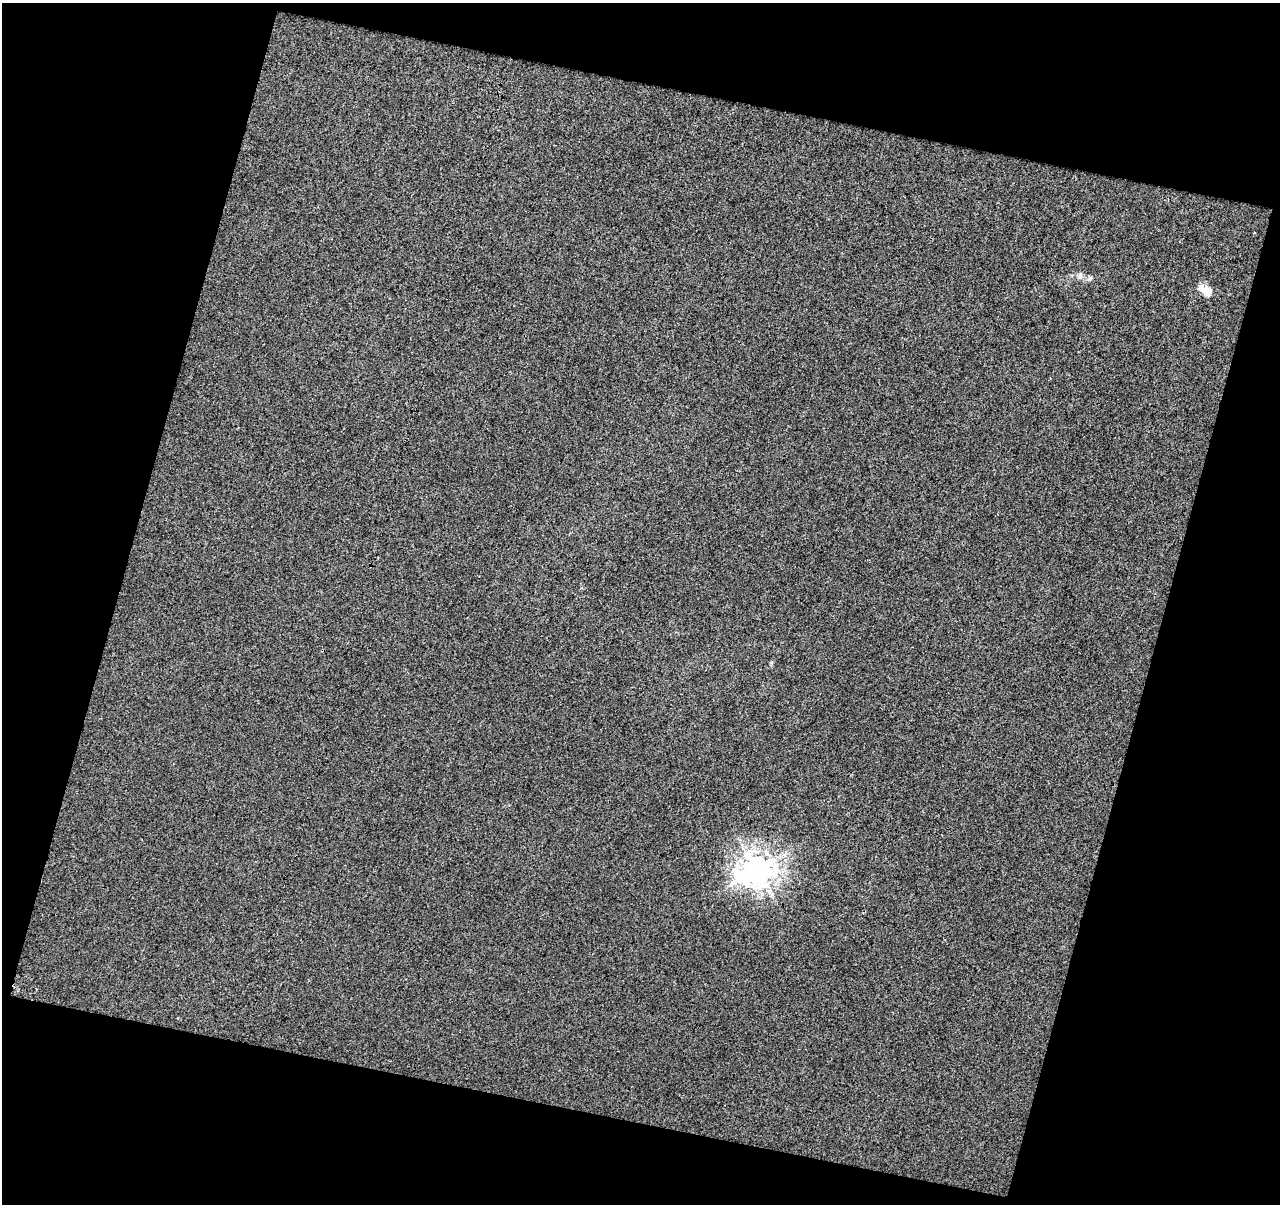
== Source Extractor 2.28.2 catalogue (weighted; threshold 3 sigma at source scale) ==
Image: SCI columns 1-1278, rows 57-1258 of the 1278 x 1318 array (HDU 1 of 3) = the unmasked area's bounding box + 8 px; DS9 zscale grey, full resolution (1 PNG px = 1 image px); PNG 1282 x 1206 px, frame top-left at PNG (2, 3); no overlay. Shown black and unused: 32% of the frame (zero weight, under 3 of 4 exposures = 1% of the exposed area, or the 3 px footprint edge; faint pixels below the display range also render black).
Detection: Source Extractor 2.28.2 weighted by HDU 2 'WHT'. Background 0.00204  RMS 0.0055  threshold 0.0246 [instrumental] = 3 sigma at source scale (4.5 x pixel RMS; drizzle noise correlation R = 1.50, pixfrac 1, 0.0396/0.0396 arcsec/px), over >= 5 px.
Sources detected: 4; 1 inside a brighter listed object's ellipse — not listed separately; the other 3 listed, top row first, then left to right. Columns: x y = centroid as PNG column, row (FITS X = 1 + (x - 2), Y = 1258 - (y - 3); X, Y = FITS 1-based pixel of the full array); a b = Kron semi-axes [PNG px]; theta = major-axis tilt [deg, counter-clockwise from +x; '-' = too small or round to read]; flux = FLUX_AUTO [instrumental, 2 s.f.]
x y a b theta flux
1080 276 8 5 45 1.4
1207 291 13 11 -69 5.2
757 870 10 9 - 680